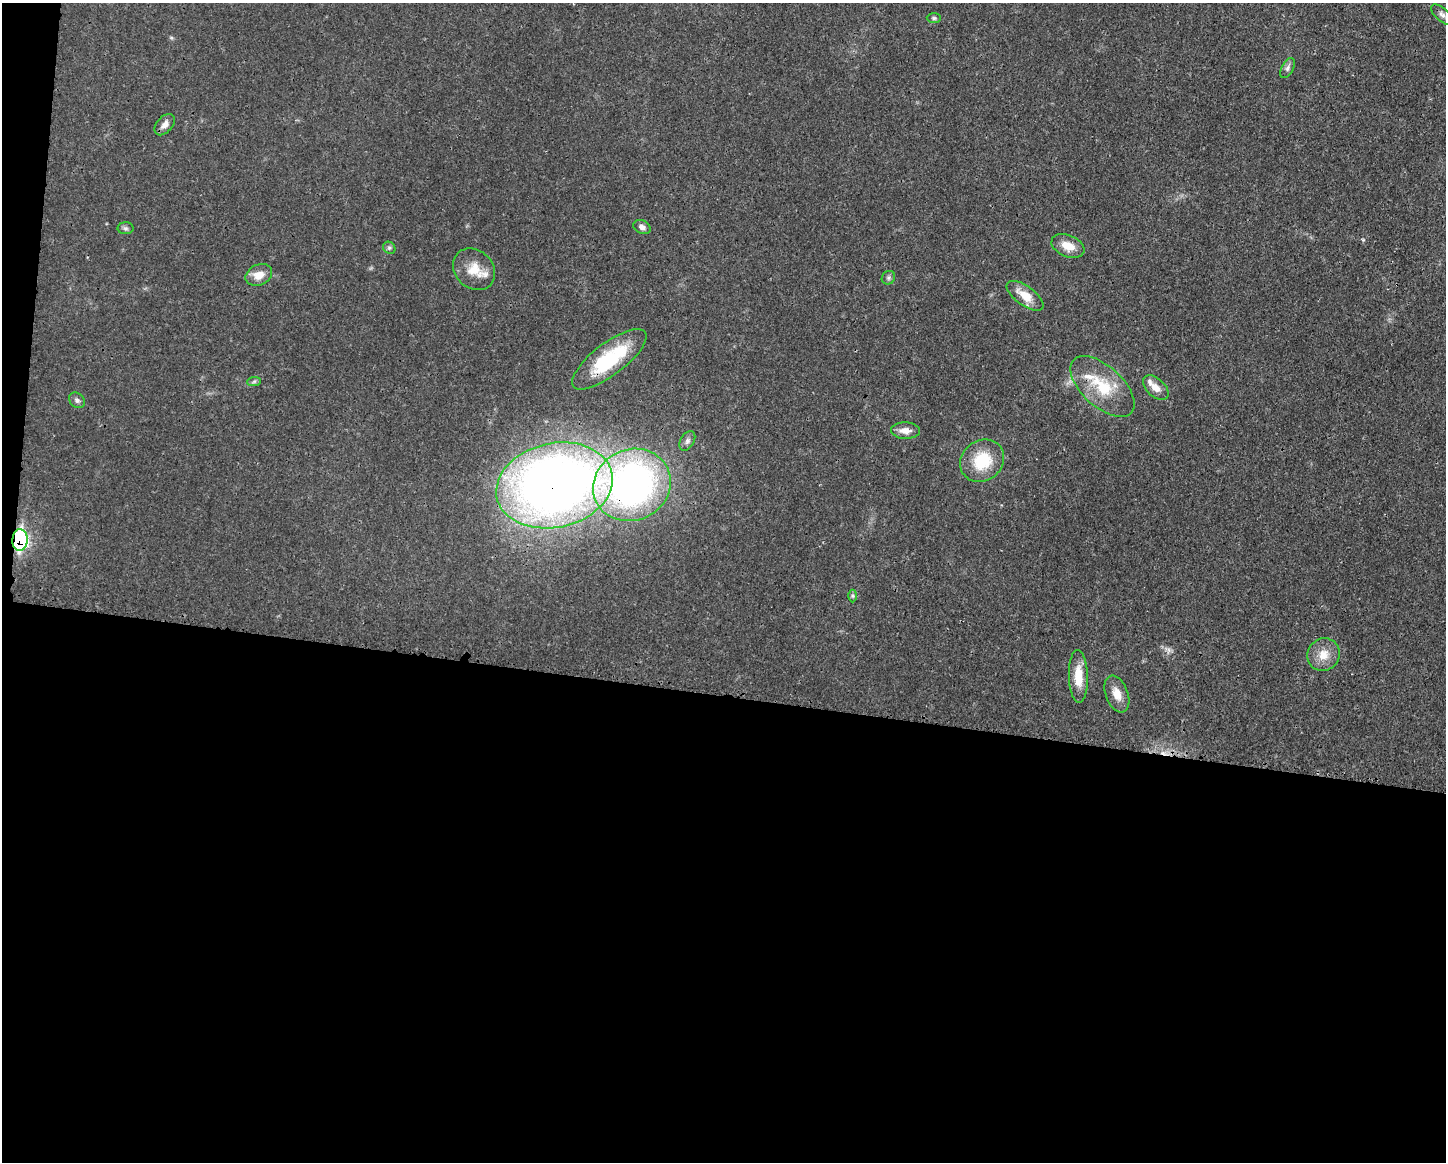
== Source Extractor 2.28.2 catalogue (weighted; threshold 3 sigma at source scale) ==
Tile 10 of 3 x 4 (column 1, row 4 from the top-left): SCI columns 115-1558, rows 11-1170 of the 4673 x 4659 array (HDU 1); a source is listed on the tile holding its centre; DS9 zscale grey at full resolution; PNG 1448 x 1164 px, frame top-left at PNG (2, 3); each listed source drawn as its Kron ellipse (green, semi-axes under 4 px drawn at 4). Shown black and unused: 41% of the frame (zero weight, under 3 of 4 exposures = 1% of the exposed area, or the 3 px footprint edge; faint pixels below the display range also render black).
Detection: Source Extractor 2.28.2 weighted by HDU 2 'WHT'; one run over the whole footprint, this tile lists its part. Background 0.0207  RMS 0.0023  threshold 0.0103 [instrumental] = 3 sigma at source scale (4.5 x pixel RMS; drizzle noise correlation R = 1.50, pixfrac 1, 0.05/0.05 arcsec/px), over >= 5 px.
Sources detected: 29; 2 inside a brighter listed object's ellipse — not listed separately; the other 27 listed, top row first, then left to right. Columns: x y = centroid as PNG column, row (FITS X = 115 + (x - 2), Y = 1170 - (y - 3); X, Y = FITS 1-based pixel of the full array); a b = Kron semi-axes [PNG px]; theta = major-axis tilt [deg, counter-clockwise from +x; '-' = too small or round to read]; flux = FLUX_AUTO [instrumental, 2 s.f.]
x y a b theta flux
1442 15 14 6 -42 1
934 18 7 5 0 0.44
1287 68 11 6 62 0.79
165 125 12 8 48 1.4
642 227 9 6 -23 0.93
126 228 8 6 -1 0.58
1068 246 17 11 -22 3.4
389 248 6 5 - 0.52
474 269 23 19 -44 5.1
259 275 14 10 25 2.9
888 278 7 6 - 0.56
1025 296 21 9 -36 4
609 359 45 16 37 16
254 381 7 4 2 0.4
1102 386 39 20 -42 11
1156 388 15 9 -43 2.3
77 400 9 7 -41 0.71
905 431 14 8 -2 1.9
687 441 10 6 59 0.87
982 461 23 20 38 9.1
554 485 59 42 12 240
632 485 40 35 26 98
20 540 11 7 88 40
853 596 6 4 -90 0.37
1323 655 17 16 - 3.6
1078 676 26 9 -88 5.1
1117 694 19 11 -69 3
Overlapping masked pixels (flux is a lower limit): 3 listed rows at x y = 554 485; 632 485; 20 540